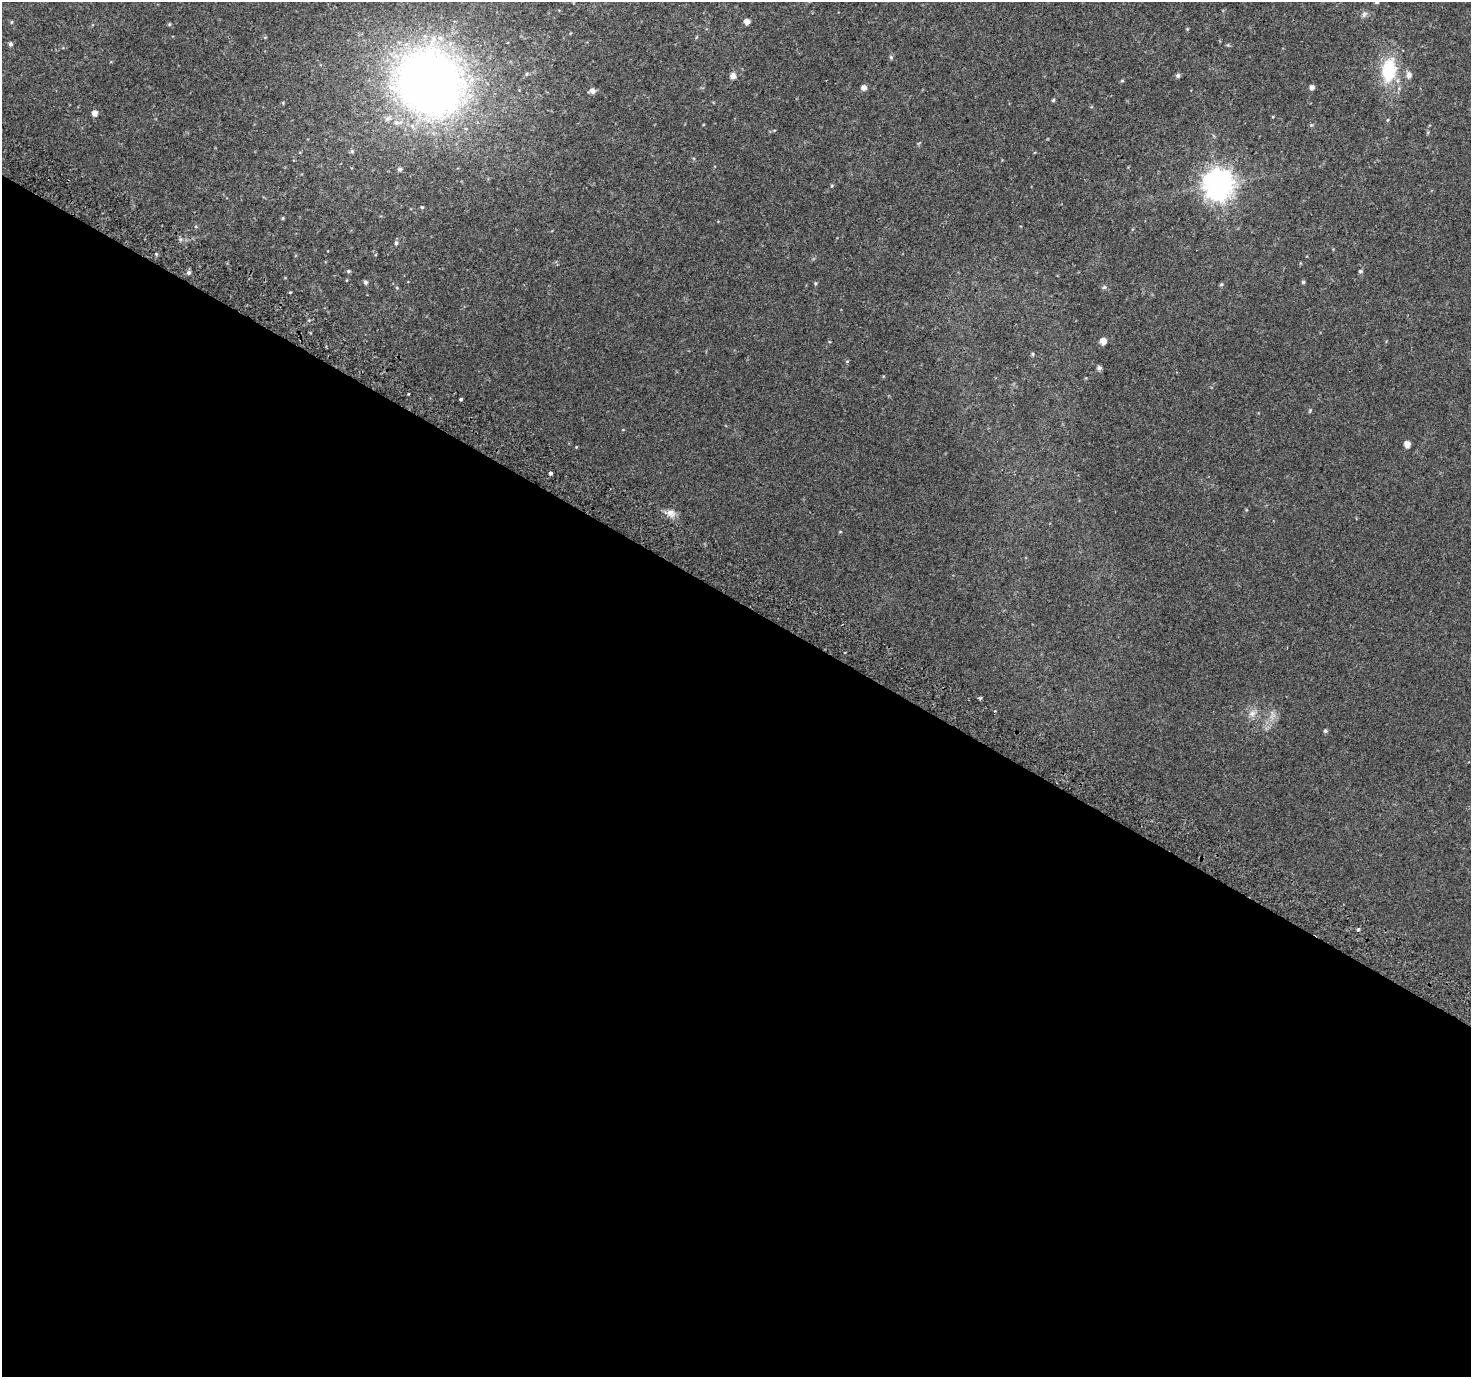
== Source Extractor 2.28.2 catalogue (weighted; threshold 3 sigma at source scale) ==
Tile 14 of 4 x 4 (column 2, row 4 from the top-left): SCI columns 1502-2970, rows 297-1671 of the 5932 x 6025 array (HDU 1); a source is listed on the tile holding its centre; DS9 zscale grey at full resolution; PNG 1473 x 1379 px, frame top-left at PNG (2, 2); no overlay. Shown black and unused: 56% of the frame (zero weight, under 2 of 3 exposures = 2% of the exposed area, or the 3 px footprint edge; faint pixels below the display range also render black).
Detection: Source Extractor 2.28.2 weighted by HDU 2 'WHT'; one run over the whole footprint, this tile lists its part. Background 0.0371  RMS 0.011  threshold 0.048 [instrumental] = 3 sigma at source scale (4.5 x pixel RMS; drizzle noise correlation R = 1.50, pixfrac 1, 0.0396/0.0396 arcsec/px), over >= 5 px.
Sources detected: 51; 1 inside a brighter listed object's ellipse — not listed separately; the other 50 listed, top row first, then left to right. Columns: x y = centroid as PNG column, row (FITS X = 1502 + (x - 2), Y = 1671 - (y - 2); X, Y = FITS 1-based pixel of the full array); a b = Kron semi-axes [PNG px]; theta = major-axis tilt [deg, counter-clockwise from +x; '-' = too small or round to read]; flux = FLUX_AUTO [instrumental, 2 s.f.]
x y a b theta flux
1377 2 6 5 - 2.4
1364 14 9 6 56 3
12 22 5 3 - 0.89
746 22 5 5 - 5.9
169 24 5 4 - 1.1
10 44 5 4 - 2.5
891 57 6 4 -68 1.5
1389 70 26 15 83 49
1409 75 9 7 87 4.5
733 76 7 7 - 4.7
1178 76 5 5 - 2.6
1122 81 5 3 - 1
429 83 56 50 -48 840
1312 87 5 4 - 4.2
864 88 5 5 - 4.8
592 91 7 6 - 3.7
1053 100 5 4 - 1.3
283 103 5 3 - 0.81
95 113 5 5 - 5.8
387 119 8 7 - 3.6
396 123 8 7 - 4.1
352 151 6 5 - 2
400 169 5 5 - 2.3
1218 185 10 9 - 1300
422 207 4 4 - 1.3
283 218 4 4 - 1
396 243 6 4 -77 2
156 254 4 4 - 1.1
348 271 5 4 - 1.5
1360 271 5 4 - 1.7
189 273 5 5 - 2.3
365 282 5 4 - 2.4
1303 282 5 5 - 1.4
815 283 5 3 - 1.1
1221 284 5 4 - 1.3
1104 287 6 5 - 1.7
397 288 5 3 - 1
1103 341 5 5 - 8.9
1032 354 4 4 - 1.2
1099 368 5 5 - 3
408 393 3 3 - 2.3
461 399 3 3 - 15
1407 444 5 5 - 7.3
551 473 4 3 - 7.9
671 513 14 8 -6 6.8
840 532 5 3 - 0.76
981 698 4 3 - 1.7
1252 714 10 8 18 5.7
1325 731 5 4 - 1.9
1358 930 3 3 - 10
Isophote crosses this tile's border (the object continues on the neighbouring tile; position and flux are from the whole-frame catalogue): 1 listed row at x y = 1377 2